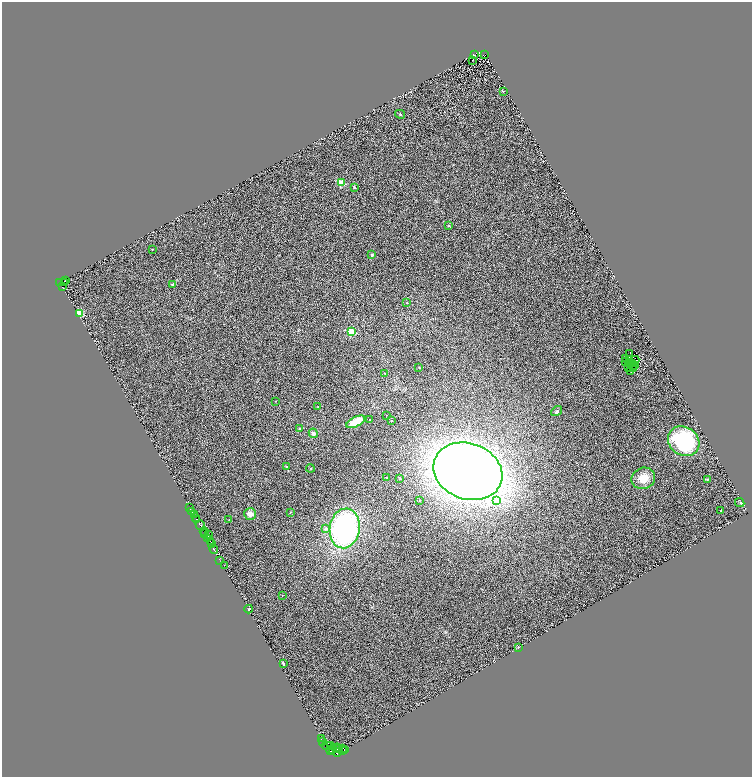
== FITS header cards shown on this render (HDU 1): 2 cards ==
NAXIS1  =                 1500
NAXIS2  =                 1550

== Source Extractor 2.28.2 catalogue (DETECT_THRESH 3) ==
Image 1500 x 1550 px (HDU 1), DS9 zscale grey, zoomed out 1/2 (1 PNG px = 2 x 2 image px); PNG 754 x 779 px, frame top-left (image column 1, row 1550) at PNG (2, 2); each listed source drawn as its Kron ellipse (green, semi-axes under 4 px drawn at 4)
Background 0.955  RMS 0.51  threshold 1.53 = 3 sigma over >= 5 px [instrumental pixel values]
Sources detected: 117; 29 cannot appear on this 1/2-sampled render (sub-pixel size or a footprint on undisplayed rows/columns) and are neither listed nor drawn; the other 88 listed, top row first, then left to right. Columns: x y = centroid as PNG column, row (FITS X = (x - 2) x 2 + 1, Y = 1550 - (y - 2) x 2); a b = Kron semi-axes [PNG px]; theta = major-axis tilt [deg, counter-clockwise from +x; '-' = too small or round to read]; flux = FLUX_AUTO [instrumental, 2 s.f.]
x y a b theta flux
485 54 2 1 - 59
474 55 3 2 - 34
472 60 2 1 - 30
503 91 3 2 - 40
400 114 5 3 - 99
341 183 3 3 - 4300
354 187 4 3 - 97
449 225 3 3 - 66
152 249 2 2 - 44
372 255 2 2 - 560
65 281 3 1 - 460
60 282 3 1 - 170
64 283 3 2 - 730
172 285 4 3 - 73
62 287 2 1 - 120
407 303 2 2 - 100
79 314 3 2 - 6400
351 332 3 3 - 5900
630 353 2 1 - 45
626 359 2 1 - 3.5
629 360 2 1 - 25
635 360 4 3 - 33
625 362 2 2 - 150
629 364 3 1 - 38
632 364 2 1 - 22
635 366 2 1 - 11
419 367 3 2 - 48
629 367 2 1 - 7.9
633 369 2 1 - 21
631 372 2 1 - 32
385 373 3 2 - 55
275 401 2 1 - 24
318 407 4 3 - 110
557 411 6 3 37 160
386 415 2 1 - 29
370 420 2 2 - 91
391 421 2 2 - 130
356 422 10 5 27 1900
299 429 4 3 - 180
313 433 5 4 - 300
684 441 16 14 -35 8600
286 467 3 3 - 67
310 468 4 3 - 77
468 471 35 28 -20 120000
387 478 3 3 - 94
643 478 12 10 26 1400
400 479 3 2 - 64
707 479 4 3 - 96
420 500 2 2 - 94
497 500 4 4 - 2000
740 502 5 4 - 100
190 507 3 2 - 250
192 511 2 1 - 300
721 511 2 2 - 68
290 512 3 2 - 66
194 514 2 1 - 130
250 514 6 6 - 620
196 517 2 2 - 930
197 520 2 1 - 2800
229 520 2 1 - 36
200 525 5 2 - 6300
345 528 20 15 81 22000
325 529 3 2 - 440
204 532 4 2 - 240
205 534 2 1 - 470
208 534 3 1 - 160
208 538 3 2 - 820
210 541 2 1 - 440
211 543 2 1 - 340
214 549 4 2 - 2000
219 560 3 2 - 110
225 565 2 1 - 97
282 595 2 1 - 22
249 609 4 3 - 140
518 647 2 2 - 810
283 664 3 2 - 140
321 739 2 1 - 90
323 742 2 1 - 460
331 745 3 1 - 530
327 746 5 4 - 3400
336 748 5 4 - 770
340 748 2 1 - 580
343 748 2 1 - 530
331 750 4 2 - 3800
333 750 2 1 - 1100
342 750 2 1 - 110
344 750 2 1 - 460
337 753 4 3 - 2300
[29 sub-pixel or undisplayed-footprint detections neither listed nor drawn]